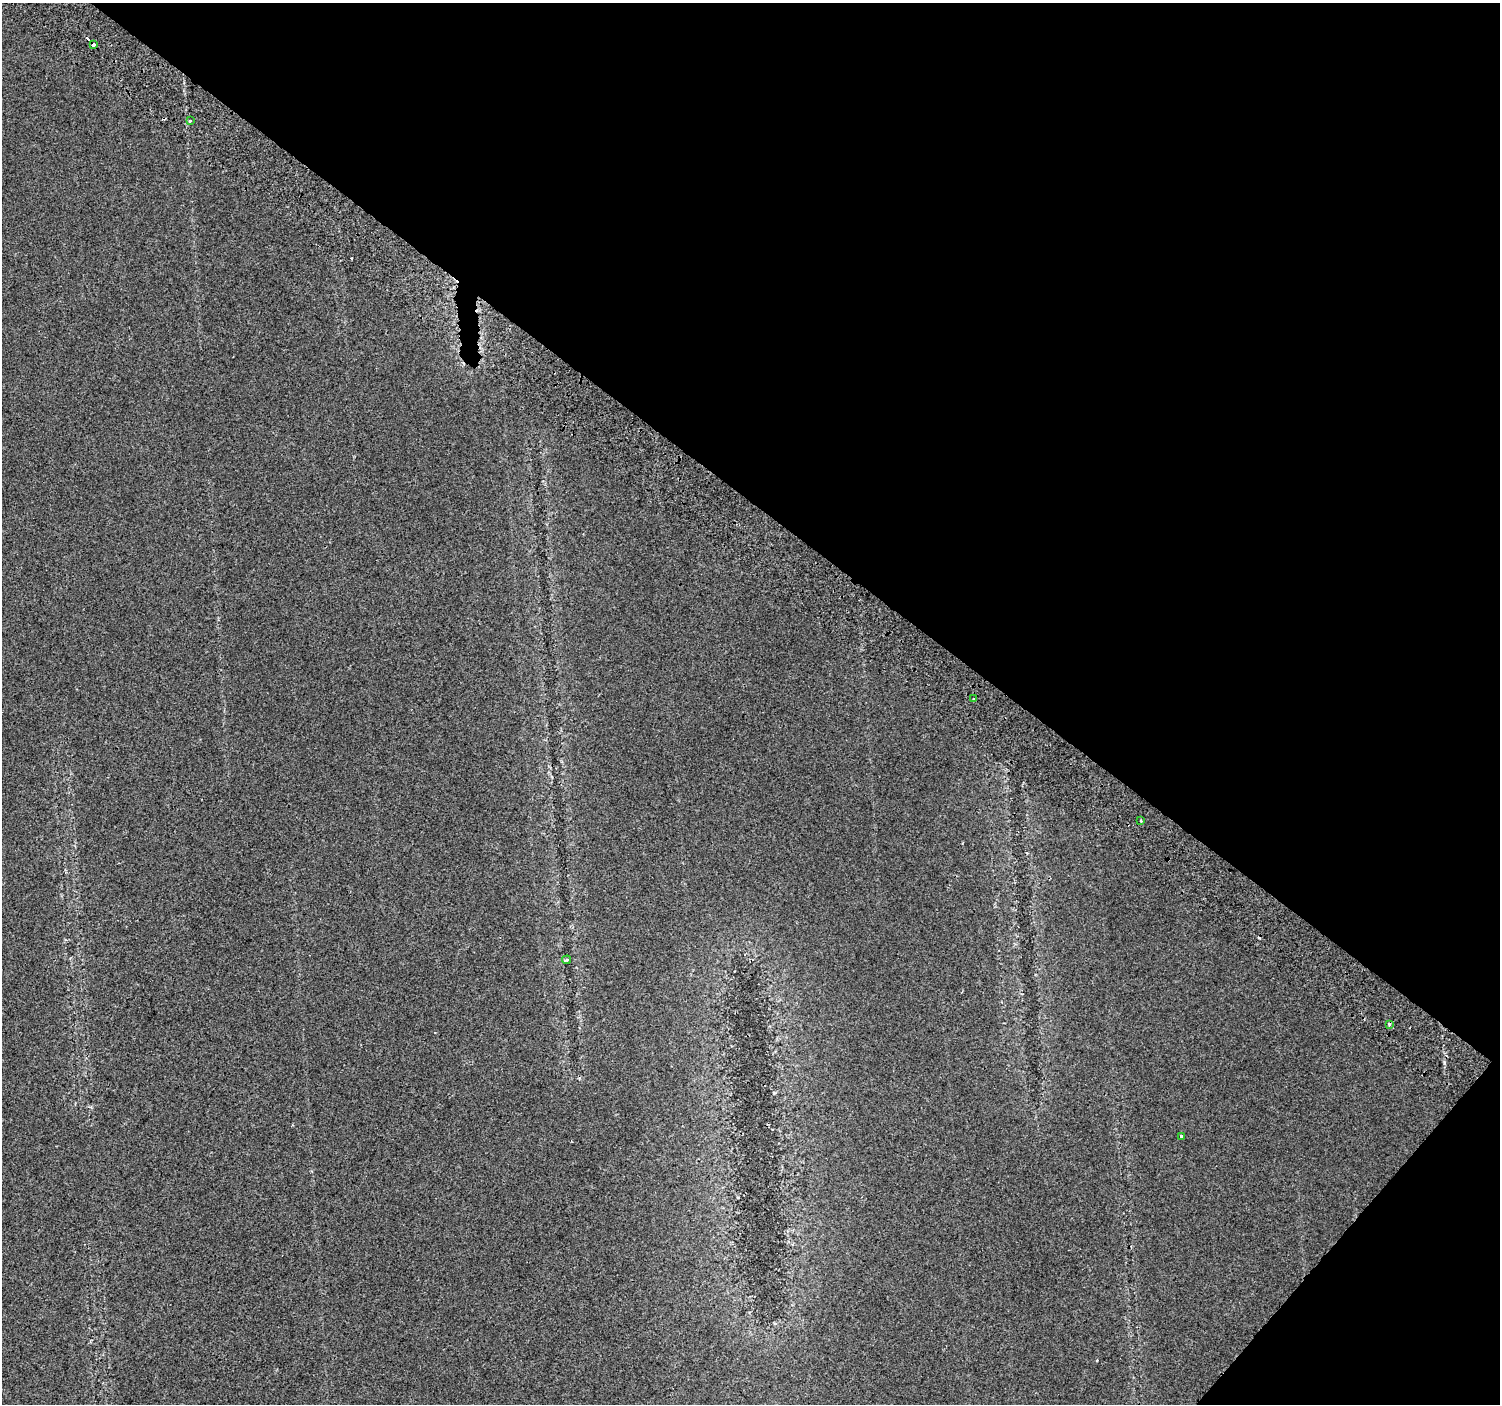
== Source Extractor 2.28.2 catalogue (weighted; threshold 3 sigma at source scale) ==
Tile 8 of 4 x 4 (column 4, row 2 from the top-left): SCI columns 4535-6032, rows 3025-4426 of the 6078 x 6115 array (HDU 1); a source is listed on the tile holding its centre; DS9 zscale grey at full resolution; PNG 1502 x 1406 px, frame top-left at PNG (2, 3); each listed source drawn as its Kron ellipse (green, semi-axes under 4 px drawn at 4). Shown black and unused: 38% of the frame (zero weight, under 2 of 3 exposures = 3% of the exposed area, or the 3 px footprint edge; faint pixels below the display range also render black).
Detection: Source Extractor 2.28.2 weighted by HDU 2 'WHT'; one run over the whole footprint, this tile lists its part. Background 0.022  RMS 0.007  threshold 0.0316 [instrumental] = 3 sigma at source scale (4.5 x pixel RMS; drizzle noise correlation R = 1.50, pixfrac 1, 0.0396/0.0396 arcsec/px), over >= 5 px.
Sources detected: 12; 5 cosmic-ray / hot-pixel residue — neither listed nor drawn; the other 7 listed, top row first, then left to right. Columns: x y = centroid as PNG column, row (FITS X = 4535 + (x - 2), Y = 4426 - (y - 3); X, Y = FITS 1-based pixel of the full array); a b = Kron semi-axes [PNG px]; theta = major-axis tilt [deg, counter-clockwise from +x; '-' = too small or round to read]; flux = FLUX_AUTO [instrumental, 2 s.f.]
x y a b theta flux
94 45 4 3 - 6.9
190 121 3 3 - 3.9
974 699 3 3 - 2.1
1141 821 2 2 - 0.77
567 960 4 3 - 2.4
1389 1025 3 3 - 17
1181 1137 4 3 - 2
Overlapping masked pixels (flux is a lower limit): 2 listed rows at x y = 94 45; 1389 1025